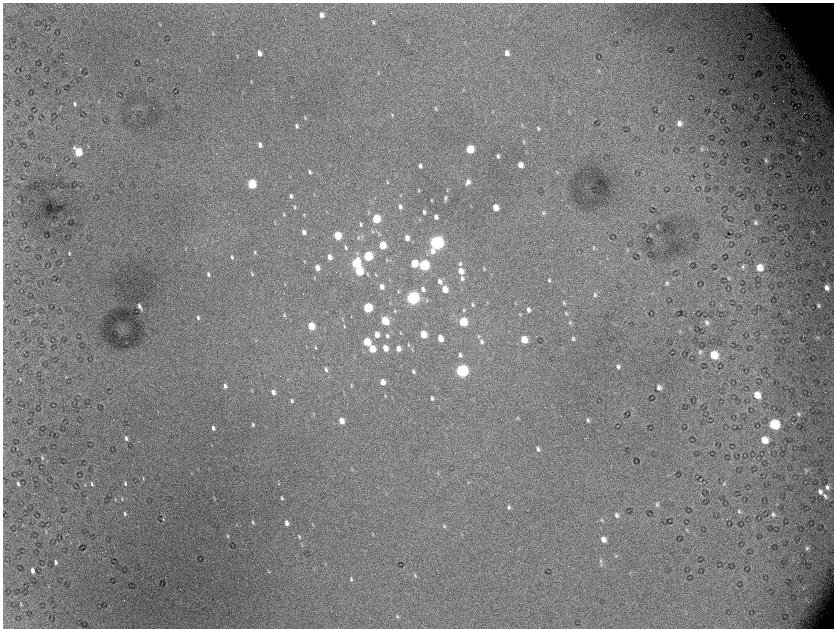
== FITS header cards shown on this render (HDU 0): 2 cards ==
NAXIS1  =                 1663 / length of data axis 1
NAXIS2  =                 1252 / length of data axis 2

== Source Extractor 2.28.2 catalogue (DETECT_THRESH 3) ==
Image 1663 x 1252 px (HDU 0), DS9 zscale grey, zoomed out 1/2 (1 PNG px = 2 x 2 image px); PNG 836 x 630 px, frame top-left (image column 2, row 1251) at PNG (3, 3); no overlay
Background 6160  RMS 97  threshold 291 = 3 sigma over >= 5 px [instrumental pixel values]
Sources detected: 280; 42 cannot appear on this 1/2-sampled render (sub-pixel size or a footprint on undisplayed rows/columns) and are not listed; the other 238 listed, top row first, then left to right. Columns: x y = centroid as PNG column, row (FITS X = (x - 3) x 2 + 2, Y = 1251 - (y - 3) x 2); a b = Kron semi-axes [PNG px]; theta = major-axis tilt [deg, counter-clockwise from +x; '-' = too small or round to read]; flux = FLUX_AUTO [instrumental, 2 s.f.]
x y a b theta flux
321 15 5 4 - 1.3e+05
373 22 6 3 -79 3.4e+04
160 25 4 3 - 1.3e+04
213 33 5 2 - 1.5e+04
408 41 4 3 - 1.3e+04
259 53 5 3 - 1.3e+05
507 53 6 4 -75 1.1e+05
237 56 4 2 - 1.3e+04
378 73 5 3 - 1.8e+04
251 81 5 2 - 1.1e+04
99 101 6 2 -74 1.3e+04
74 104 5 3 - 4.2e+04
435 108 6 4 -83 2.8e+04
60 109 4 2 - 1.1e+04
492 112 3 3 - 1.0e+04
392 115 5 3 - 1.8e+04
305 118 5 3 - 1.9e+04
679 123 6 5 - 1.2e+05
522 125 5 3 - 2.1e+04
297 126 5 3 - 4.4e+04
538 128 5 3 - 3.1e+04
524 142 5 3 - 2.1e+04
260 145 5 3 - 8.7e+04
470 149 5 5 - 7.4e+05
702 149 5 4 - 3.2e+04
78 152 6 4 -69 1.1e+06
799 153 4 3 - 1.3e+04
498 156 4 3 - 4.3e+04
766 160 6 4 -73 4.1e+04
520 165 5 4 - 1.8e+05
420 166 4 3 - 5.9e+04
309 172 5 3 - 4.2e+04
557 172 5 3 - 1.8e+04
387 182 5 3 - 2.0e+04
468 182 7 5 68 1.0e+05
252 184 5 4 - 1.5e+06
447 190 5 2 - 1.7e+04
419 191 3 2 - 1.7e+04
291 196 5 3 - 5.4e+04
400 196 3 2 - 9.1e+03
445 198 7 4 81 4.6e+04
432 200 4 3 - 1.7e+04
294 207 5 3 - 2.5e+04
400 207 5 3 - 6.8e+04
495 207 5 4 - 2.8e+05
326 211 4 2 - 1.2e+04
424 212 4 3 - 4.4e+04
368 213 5 3 - 1.7e+04
543 213 6 4 -80 3.3e+04
284 214 5 3 - 2.0e+04
304 215 5 3 - 1.8e+04
436 217 4 3 - 6.9e+04
376 219 5 4 - 1.0e+06
420 220 4 3 - 1.3e+04
755 222 6 4 -67 4.4e+04
275 223 5 2 - 1.4e+04
360 224 4 3 - 3.7e+04
372 231 5 3 - 2.1e+04
304 232 5 3 - 1.1e+05
813 232 6 3 -87 2.0e+04
379 234 4 3 - 2.2e+04
337 235 5 4 - 7.4e+05
650 235 3 3 - 9.8e+03
362 236 8 3 -85 2.8e+04
358 238 6 3 -71 2.8e+04
407 238 5 3 - 1.4e+05
437 243 7 6 - 6.0e+06
382 245 5 4 - 5.7e+05
346 248 6 3 -73 3.8e+04
593 248 6 3 -78 2.2e+04
185 249 4 2 - 1.1e+04
627 250 5 2 - 1.5e+04
432 251 8 6 -78 1.4e+05
255 252 5 3 - 2.7e+04
69 253 5 3 - 2.5e+04
357 253 6 3 -70 3.0e+04
368 256 5 4 - 1.6e+06
232 257 5 3 - 3.6e+04
329 257 5 4 - 1.5e+05
387 260 5 3 - 1.7e+04
304 262 4 2 - 1.3e+04
356 263 6 5 - 1.5e+06
414 263 5 4 - 5.6e+05
460 264 6 4 -84 3.8e+04
424 265 6 5 - 2.6e+06
317 267 5 3 - 2.0e+05
743 267 5 4 - 2.8e+04
759 267 6 5 - 3.2e+05
484 269 4 3 - 2.0e+04
359 271 5 4 - 1.2e+06
461 271 6 4 -69 2.3e+05
208 274 4 3 - 4.6e+04
252 274 5 3 - 2.3e+04
367 274 6 4 -69 2.5e+04
376 275 5 3 - 2.0e+04
314 278 4 3 - 1.5e+04
462 278 6 4 -74 5.5e+04
728 278 6 3 -76 2.4e+04
549 280 5 3 - 3.1e+04
439 281 6 4 -69 9.2e+04
667 283 6 4 -78 3.7e+04
285 284 5 2 - 9.3e+03
382 286 5 3 - 1.5e+05
826 287 6 5 - 1.3e+05
423 289 6 4 -71 6.8e+04
445 289 5 4 - 3.1e+05
398 291 5 3 - 2.1e+04
595 294 7 4 -71 4.3e+04
413 298 6 6 - 5.0e+06
427 300 5 3 - 2.5e+04
3 302 4 2 - 1.2e+04
487 303 4 3 - 1.7e+04
515 303 3 2 - 1.2e+04
564 303 5 4 - 3.0e+04
473 305 6 4 -72 3.9e+04
818 305 4 3 - 3.4e+04
139 306 5 2 - 5.3e+04
367 308 5 4 - 1.7e+06
141 310 4 2 - 1.5e+04
463 310 5 3 - 2.2e+04
529 310 5 4 - 8.0e+04
395 311 5 3 - 2.4e+04
788 312 5 2 - 1.5e+04
566 313 6 3 -73 2.8e+04
520 314 5 4 - 2.2e+04
284 315 5 3 - 2.2e+04
351 317 3 2 - 8.5e+03
198 318 5 3 - 4.3e+04
342 319 5 2 - 1.5e+04
393 319 2 1 - 4.0e+03
385 321 6 4 -53 6.5e+05
463 322 5 5 - 8.9e+05
706 322 6 5 - 5.4e+04
570 323 5 4 - 3.2e+04
311 326 5 4 - 6.7e+05
344 326 6 3 -76 2.5e+04
680 331 4 3 - 1.7e+04
401 333 5 3 - 2.0e+04
377 334 5 4 - 2.1e+05
423 334 5 4 - 5.1e+05
387 336 5 3 - 4.3e+04
478 336 5 4 - 2.4e+04
440 338 5 4 - 2.7e+05
573 338 5 4 - 3.7e+04
818 338 6 4 -61 3.3e+04
524 339 5 5 - 4.3e+05
256 340 4 3 - 1.3e+04
367 342 5 4 - 6.9e+05
482 342 6 4 -71 6.1e+04
408 345 6 3 -80 2.2e+04
306 346 4 2 - 1.1e+04
315 347 5 3 - 2.5e+04
385 348 5 4 - 2.6e+05
398 348 5 4 - 1.7e+05
372 349 5 4 - 5.5e+05
412 350 5 3 - 2.1e+04
700 352 6 3 -87 3.5e+04
460 355 6 4 -69 6.3e+04
714 355 6 5 - 6.8e+05
618 367 6 4 -71 4.8e+04
326 369 5 3 - 5.4e+04
462 370 6 6 - 4.7e+06
413 371 4 3 - 4.4e+04
20 379 5 2 - 1.2e+04
288 379 3 2 - 8.8e+03
383 382 5 4 - 2.3e+05
225 386 6 3 -72 6.8e+04
351 386 5 3 - 2.0e+04
659 388 5 4 - 7.7e+04
251 390 6 2 -68 1.9e+04
273 392 5 3 - 1.1e+05
757 395 6 6 - 2.7e+05
385 396 5 2 - 1.6e+04
432 398 4 3 - 4.3e+04
292 401 5 3 - 3.9e+04
314 414 4 2 - 1.1e+04
798 414 6 4 -64 4.1e+04
518 418 4 3 - 2.0e+04
588 420 5 3 - 4.0e+04
341 421 5 4 - 2.7e+05
774 424 7 6 - 1.4e+06
253 425 4 3 - 3.6e+04
213 428 4 3 - 7.2e+04
126 438 5 3 - 5.3e+04
764 440 6 5 - 3.4e+05
138 441 2 1 - 6.5e+03
211 445 3 2 - 1.0e+04
538 449 6 4 -69 5.5e+04
42 457 5 3 - 2.2e+04
352 470 3 2 - 1.0e+04
806 470 6 3 -84 2.1e+04
438 473 4 3 - 1.5e+04
143 478 4 2 - 1.6e+04
468 482 4 2 - 1.4e+04
125 483 5 3 - 3.0e+04
279 483 4 3 - 1.6e+04
18 484 5 3 - 3.8e+04
92 484 5 3 - 3.3e+04
723 484 4 3 - 1.9e+04
85 485 4 3 - 1.4e+04
827 487 8 6 -80 8.4e+04
820 492 6 5 - 7.9e+04
825 496 8 5 -59 6.6e+04
282 498 4 2 - 3.2e+04
115 499 4 3 - 1.3e+04
122 499 5 2 - 1.9e+04
214 499 4 3 - 1.3e+04
657 505 6 4 -74 3.5e+04
509 507 6 4 -76 4.2e+04
739 511 5 4 - 3.0e+04
125 513 5 3 - 3.6e+04
773 514 6 4 -68 4.9e+04
617 515 6 4 -60 6.3e+04
163 519 3 3 - 1.6e+04
602 520 5 3 - 2.2e+04
253 522 6 3 -71 3.5e+04
286 523 5 3 - 1.1e+05
312 524 3 2 - 1.1e+04
236 525 3 2 - 9.1e+03
444 526 6 3 -69 2.4e+04
686 529 5 4 - 2.1e+04
46 532 5 3 - 1.9e+04
372 534 3 2 - 9.6e+03
227 536 5 3 - 2.5e+04
299 537 5 3 - 2.2e+04
603 539 6 4 -57 1.5e+05
807 548 6 4 -65 4.2e+04
616 556 5 3 - 2.3e+04
601 561 8 4 -75 4.4e+04
56 562 4 2 - 5.1e+04
32 571 5 3 - 9.3e+04
268 571 4 3 - 1.6e+04
415 575 5 3 - 2.7e+04
351 579 5 3 - 3.1e+04
49 586 4 2 - 9.7e+03
806 600 3 2 - 1.5e+04
21 604 4 2 - 1.9e+04
397 616 5 3 - 2.5e+04
At the frame edge (FLAGS 8, measured only in part): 1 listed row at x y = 3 302
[42 sub-pixel or undisplayed-footprint detections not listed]